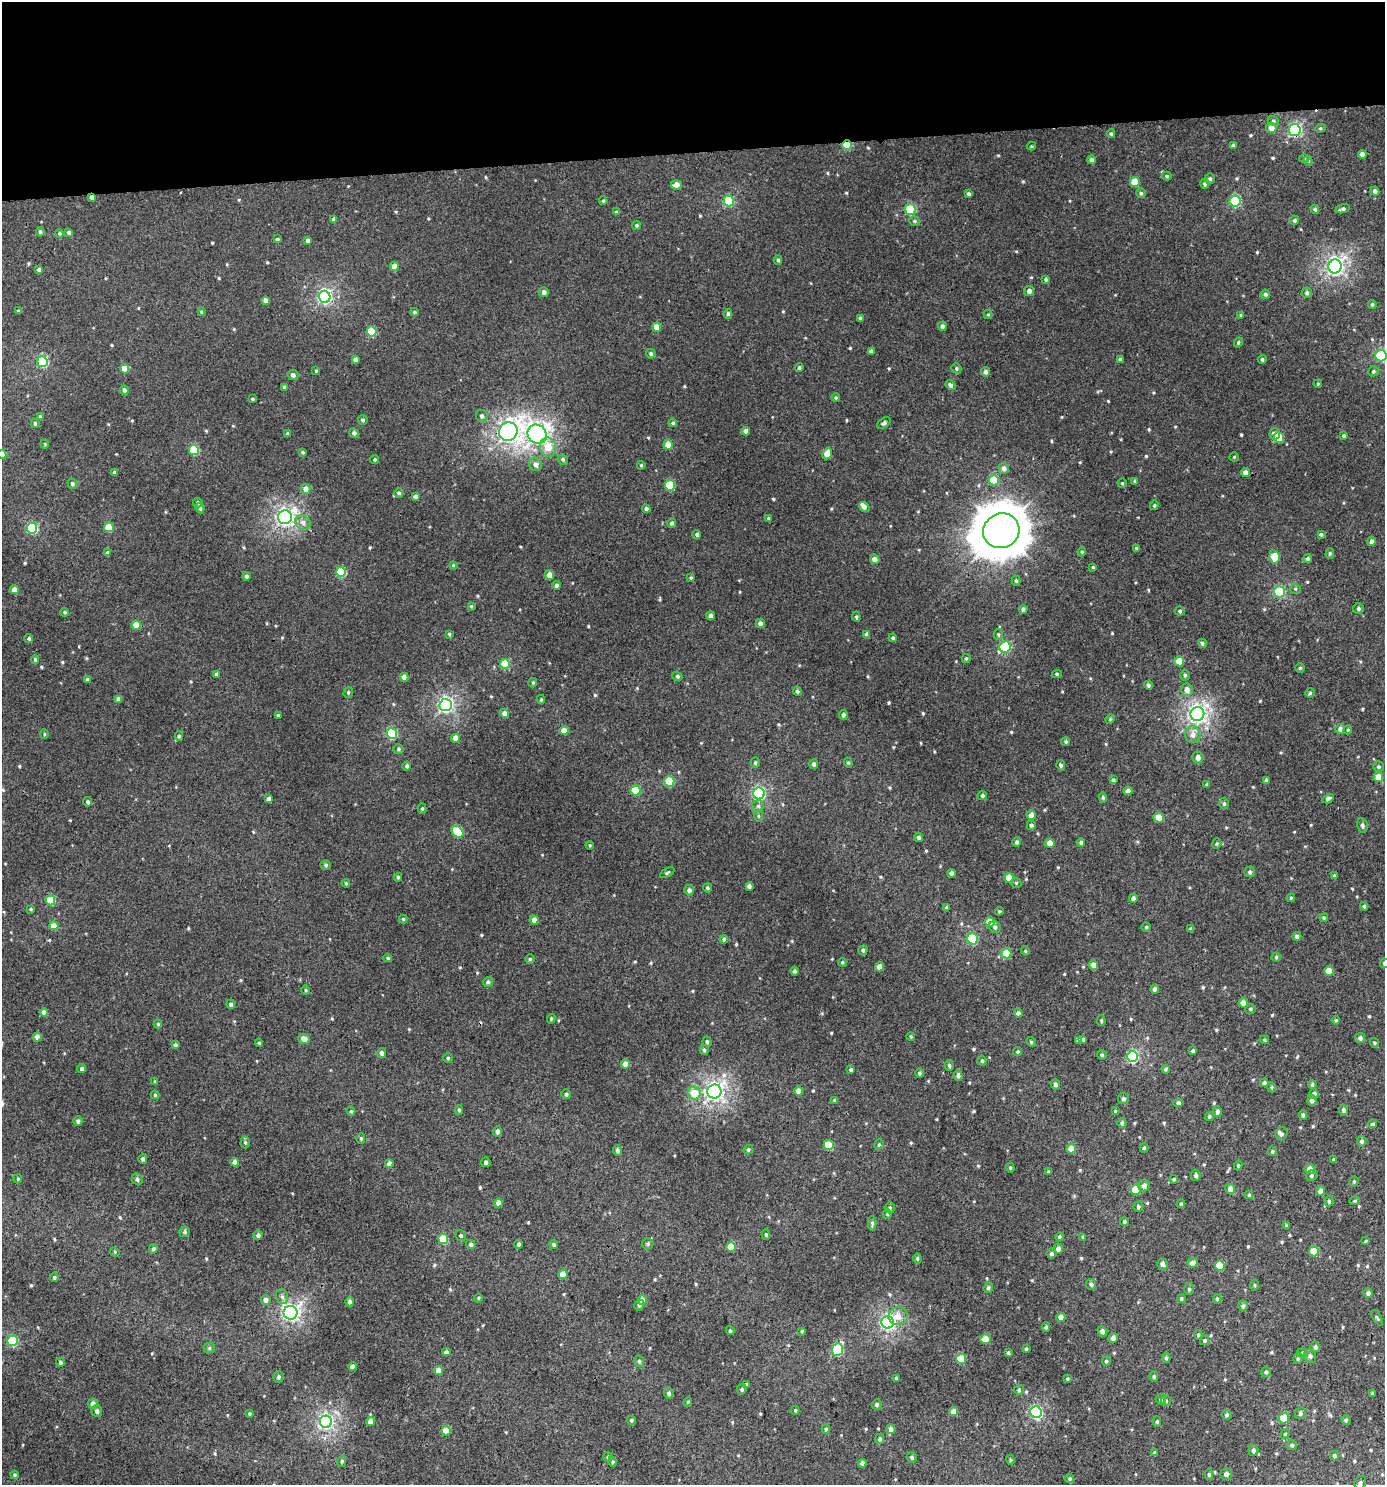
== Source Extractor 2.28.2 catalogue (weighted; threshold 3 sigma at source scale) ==
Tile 2 of 3 x 3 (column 2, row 1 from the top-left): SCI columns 1389-2771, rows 2971-4453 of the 4199 x 4457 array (HDU 1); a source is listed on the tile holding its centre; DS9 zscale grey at full resolution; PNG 1387 x 1487 px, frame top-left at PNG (2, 2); each listed source drawn as its Kron ellipse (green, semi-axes under 4 px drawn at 4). Shown black and unused: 10% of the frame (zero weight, under 3 of 4 exposures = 1% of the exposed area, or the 3 px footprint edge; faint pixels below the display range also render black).
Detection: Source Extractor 2.28.2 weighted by HDU 2 'WHT'; one run over the whole footprint, this tile lists its part. Background 0.00716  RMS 0.0042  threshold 0.0188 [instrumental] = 3 sigma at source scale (4.5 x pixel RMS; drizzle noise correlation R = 1.50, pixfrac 1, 0.0396/0.0396 arcsec/px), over >= 5 px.
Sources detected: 627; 2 inside a brighter listed object's ellipse — not listed separately; of the other 625, all 500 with FLUX_AUTO >= 0.458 (the completeness limit of this list) listed and drawn (125 fainter detections not listed), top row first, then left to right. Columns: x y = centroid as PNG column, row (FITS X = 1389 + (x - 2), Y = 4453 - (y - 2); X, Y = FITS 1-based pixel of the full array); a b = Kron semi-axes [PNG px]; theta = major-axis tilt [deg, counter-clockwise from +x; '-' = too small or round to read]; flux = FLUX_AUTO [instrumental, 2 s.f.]
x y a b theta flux
1273 121 6 4 -22 0.69
1271 128 5 5 - 3
1320 128 5 4 - 0.56
1295 130 6 6 - 61
1111 134 4 3 - 0.68
847 145 5 4 - 15
1233 145 4 4 - 1
1031 146 4 4 - 0.47
1363 154 4 4 - 3.4
1304 158 5 3 - 0.47
1091 160 4 4 - 1.5
1308 161 5 4 - 0.58
1167 176 5 4 - 0.7
1210 179 5 5 - 0.85
1135 182 5 5 - 8.3
1205 184 5 4 - 0.93
676 185 5 4 - 3
1375 191 4 4 - 1.4
1141 193 5 5 - 0.81
969 194 4 3 - 1.1
92 197 4 3 - 1.7
603 201 4 3 - 0.53
729 201 5 5 - 26
1235 201 5 5 - 31
910 209 5 5 - 23
1315 209 4 4 - 0.8
1342 209 7 4 15 1.1
616 212 4 4 - 0.54
334 220 4 3 - 1.5
1295 220 4 4 - 0.78
915 221 5 4 - 0.62
636 225 4 4 - 0.66
40 232 4 4 - 0.95
69 232 4 4 - 1.1
59 233 4 4 - 0.66
277 239 4 3 - 0.71
308 240 4 4 - 1.2
778 260 4 4 - 0.77
394 266 4 4 - 3.5
1335 266 7 6 - 140
39 269 4 3 - 1
1046 279 4 4 - 0.75
1029 291 5 5 - 1.6
544 292 5 5 - 1.8
1307 293 5 5 - 0.97
1265 294 5 4 - 0.96
325 297 6 6 - 81
266 301 4 4 - 2.5
1372 304 4 3 - 0.57
18 311 3 3 - 0.53
201 312 4 3 - 0.6
414 312 4 4 - 0.85
728 314 5 4 - 0.81
988 315 4 4 - 0.5
1241 315 4 4 - 0.5
860 318 4 4 - 0.77
942 326 4 4 - 1.2
657 327 4 4 - 4.7
372 331 5 5 - 16
1238 343 5 4 - 0.66
871 351 4 4 - 1.2
651 354 5 4 - 0.81
1381 356 5 5 - 31
1120 359 4 4 - 0.77
1262 359 4 4 - 0.87
355 360 4 4 - 1.7
42 362 5 5 - 31
799 368 4 4 - 0.79
956 368 5 5 - 0.72
125 369 4 4 - 5.3
316 371 4 3 - 0.56
1373 371 5 5 - 0.8
985 372 4 4 - 1.5
293 375 5 5 - 1.4
1318 384 4 3 - 0.48
950 385 5 4 - 1.3
284 387 4 4 - 0.75
124 390 5 4 - 1.3
836 398 4 3 - 0.48
252 399 3 3 - 0.69
40 416 4 3 - 0.58
482 416 6 6 - 1.2
363 420 5 5 - 0.89
35 423 5 4 - 0.79
673 423 4 4 - 0.7
884 423 8 4 34 1.1
746 431 4 4 - 2.3
508 432 9 9 - 180
354 433 5 4 - 1.2
288 434 4 4 - 0.96
537 434 10 9 - 190
1275 434 6 5 - 1.8
1344 436 3 3 - 0.68
1279 437 5 5 - 11
45 444 4 4 - 0.48
668 445 5 4 - 7
548 447 9 8 - 5.7
194 450 5 5 - 19
303 452 4 3 - 0.59
2 454 5 4 - 3.9
827 454 6 4 66 5.5
1234 457 4 4 - 0.48
375 459 4 4 - 0.6
563 459 5 5 - 1
536 464 7 6 - 2.2
641 465 4 3 - 0.46
1004 468 5 5 - 1.8
114 472 4 4 - 0.96
1245 473 4 4 - 2
994 480 5 5 - 12
1135 481 4 3 - 0.75
1122 483 4 4 - 0.62
72 484 5 5 - 1
670 485 5 5 - 19
306 489 5 5 - 2.6
399 493 4 4 - 1
415 496 4 3 - 1.2
198 503 5 4 - 0.81
1154 505 5 4 - 0.55
864 507 5 4 - 1.4
200 508 5 4 - 1.2
646 509 4 4 - 1.2
285 517 7 7 - 140
769 518 4 3 - 0.58
303 523 8 6 -35 2.2
672 523 5 4 - 0.9
109 527 5 5 - 9.4
32 528 5 5 - 33
1001 531 18 17 - 1500
697 534 4 4 - 0.88
1321 534 4 3 - 0.77
1371 542 4 4 - 1.2
1136 548 4 4 - 0.69
1082 552 4 4 - 0.54
108 553 4 4 - 1.4
1330 553 5 4 - 0.55
1274 557 7 5 -81 9.4
875 559 5 4 - 2.6
1308 559 4 4 - 0.81
453 565 4 4 - 0.5
1093 567 4 4 - 0.5
341 572 5 5 - 18
550 575 5 4 - 5.5
246 576 4 4 - 1.1
691 578 4 3 - 0.56
1016 581 5 4 - 0.7
557 585 4 4 - 1.1
14 589 4 4 - 2.7
1295 589 5 5 - 0.68
1279 592 5 5 - 37
471 606 4 4 - 0.52
1359 608 5 5 - 0.92
1023 609 4 4 - 1.2
1180 611 5 4 - 0.79
65 612 4 4 - 0.67
711 616 4 4 - 1.6
856 617 5 4 - 0.61
760 623 5 4 - 1.7
136 625 4 4 - 6.8
449 634 3 3 - 0.53
867 634 4 4 - 1.7
998 634 6 4 -89 0.56
29 638 4 4 - 0.67
893 638 4 3 - 0.83
1202 643 5 4 - 0.87
1005 647 6 5 - 30
966 658 4 4 - 0.54
35 659 4 3 - 0.68
1179 661 5 5 - 6.8
505 664 5 5 - 15
1300 668 4 4 - 0.56
216 674 4 3 - 0.8
1057 674 5 4 - 0.6
1185 675 5 4 - 0.75
677 676 5 4 - 0.69
404 677 4 4 - 2.3
88 680 4 3 - 1.4
533 683 5 4 - 0.54
1148 685 4 4 - 0.84
1187 690 6 5 - 2.6
797 691 4 4 - 0.87
348 692 6 4 70 0.61
1310 693 5 5 - 0.62
119 699 4 4 - 2
541 700 4 3 - 0.52
446 705 6 6 - 95
505 713 5 4 - 2.5
1197 714 7 7 - 160
278 715 3 3 - 0.55
843 715 5 4 - 1
1110 719 5 4 - 0.52
1340 729 5 5 - 1.6
1348 730 4 4 - 0.53
564 731 4 4 - 3.4
44 734 4 4 - 0.51
392 734 5 5 - 27
1193 735 8 7 - 2.7
179 736 5 4 - 0.68
455 738 4 4 - 4.5
1066 742 4 4 - 0.63
399 749 5 5 - 0.73
1198 757 6 5 - 1.9
755 763 5 4 - 0.7
848 763 5 4 - 0.56
814 764 5 4 - 1.2
1061 765 5 4 - 0.93
407 766 4 4 - 0.87
1378 767 5 5 - 0.73
1378 777 5 5 - 5.4
1113 780 4 3 - 0.85
1266 780 4 4 - 0.72
669 781 5 5 - 16
1207 784 4 4 - 0.69
635 790 5 5 - 16
1128 791 4 4 - 1.9
759 793 6 6 - 55
982 795 5 4 - 0.91
1103 797 5 4 - 0.69
269 799 4 4 - 1.6
1328 799 6 4 29 1.2
88 802 5 4 - 0.91
1224 804 6 4 88 0.8
758 806 6 6 - 0.94
422 809 5 4 - 0.56
1031 815 5 4 - 3.6
759 816 6 4 -90 0.53
1159 818 5 5 - 5
1031 825 5 4 - 0.96
1362 825 7 5 -80 1.1
458 832 6 5 - 19
918 837 4 4 - 1
1017 842 5 4 - 0.98
1081 842 4 3 - 0.73
1050 843 4 4 - 4.9
1217 844 5 4 - 0.62
590 845 4 4 - 0.46
326 865 5 4 - 0.81
1250 872 5 5 - 0.89
667 873 8 4 30 0.66
951 873 4 4 - 1.9
1334 876 4 3 - 0.76
398 877 4 3 - 0.57
1009 878 5 4 - 9
346 883 4 3 - 0.46
1016 883 5 4 - 0.55
749 886 4 4 - 1.4
707 888 4 4 - 0.79
689 890 5 5 - 1.6
1133 898 4 4 - 1.1
1291 898 4 3 - 0.54
50 900 5 4 - 13
1364 906 4 3 - 0.66
947 907 4 4 - 0.69
31 909 4 3 - 0.46
999 911 4 3 - 0.54
1324 918 4 4 - 0.48
403 919 4 4 - 0.53
534 920 4 4 - 2.3
990 922 5 4 - 6.8
54 926 4 4 - 5.2
995 927 6 5 - 1
1146 927 4 4 - 0.53
1191 929 4 3 - 0.8
1297 936 4 4 - 1.4
724 939 4 4 - 0.76
973 939 6 5 - 26
863 950 5 4 - 0.93
1025 951 4 4 - 0.49
1006 953 5 5 - 13
1276 957 4 4 - 0.58
388 958 4 3 - 0.72
530 959 5 5 - 0.61
842 962 4 4 - 0.58
1384 963 5 4 - 0.82
1093 965 5 5 - 2.3
879 967 4 4 - 2.8
795 971 4 4 - 0.78
1329 971 4 4 - 6.2
488 982 5 5 - 0.97
1155 989 5 4 - 1.4
306 990 4 4 - 0.55
1243 1003 5 4 - 3.3
231 1004 4 4 - 1.2
1250 1009 5 4 - 0.75
44 1012 4 4 - 2
1018 1013 4 4 - 1.1
551 1019 5 3 - 0.58
1101 1020 5 4 - 0.59
1336 1020 4 4 - 0.51
158 1024 4 3 - 0.63
911 1036 4 4 - 0.53
37 1037 4 4 - 2.6
1360 1038 5 5 - 1.2
304 1039 6 5 - 3.5
1083 1039 4 4 - 0.73
1078 1040 4 4 - 0.6
1264 1040 5 4 - 0.56
707 1042 5 4 - 0.77
1031 1042 5 4 - 0.56
259 1043 4 4 - 0.5
1374 1043 5 4 - 0.53
175 1045 4 3 - 0.93
704 1050 5 4 - 0.66
1193 1051 4 3 - 1.1
1018 1052 4 4 - 0.7
382 1053 5 4 - 1.8
1102 1055 5 4 - 0.74
1132 1056 5 5 - 48
448 1058 5 4 - 0.59
982 1061 5 4 - 0.81
625 1064 4 4 - 3.9
949 1066 5 4 - 0.86
82 1069 4 4 - 1.1
1166 1069 4 3 - 0.71
851 1070 4 3 - 0.75
919 1073 5 4 - 0.77
958 1075 5 4 - 1.2
155 1081 4 3 - 0.51
1264 1083 4 4 - 1.1
1055 1084 5 4 - 1.2
1312 1085 4 4 - 0.93
1272 1087 5 4 - 0.57
714 1091 7 7 - 170
799 1091 4 4 - 3.7
694 1093 6 6 - 6.7
566 1094 5 5 - 0.69
1314 1094 5 5 - 1.4
155 1095 4 4 - 0.54
1123 1098 5 5 - 0.98
834 1100 4 3 - 0.46
1312 1101 5 5 - 1.5
1178 1103 5 4 - 1
459 1110 4 4 - 0.59
1343 1110 5 4 - 1.2
351 1111 4 3 - 0.57
1115 1111 3 3 - 0.52
1217 1112 5 4 - 1.3
1303 1115 4 4 - 0.85
1209 1116 4 4 - 0.75
78 1121 5 4 - 1.1
1122 1123 5 4 - 0.76
1373 1124 4 4 - 0.73
497 1131 5 4 - 1.3
1282 1134 7 6 - 0.97
361 1138 5 4 - 0.59
1362 1141 5 5 - 0.98
245 1142 6 4 89 0.73
829 1145 5 5 - 9.9
879 1145 5 4 - 0.61
1144 1148 4 4 - 0.64
1071 1149 5 5 - 3.9
617 1150 5 4 - 1.3
748 1150 5 4 - 0.68
1272 1151 5 4 - 0.72
143 1159 5 4 - 1.1
1333 1159 3 3 - 0.56
235 1162 4 4 - 2.5
486 1162 5 4 - 0.92
389 1163 4 4 - 2.4
1238 1165 5 4 - 0.48
1010 1168 5 4 - 0.53
1310 1169 5 4 - 4.3
1049 1172 4 3 - 0.53
1196 1175 5 4 - 1.1
1311 1176 5 5 - 0.94
18 1179 5 4 - 0.46
137 1179 6 5 - 0.98
1174 1179 4 4 - 0.57
1354 1182 5 4 - 0.55
1144 1186 6 5 - 1.7
1230 1189 5 5 - 2.4
1136 1190 5 5 - 11
1321 1191 4 4 - 2.9
1249 1195 4 3 - 0.52
1329 1201 5 4 - 0.68
1355 1201 5 4 - 0.56
498 1203 4 4 - 2.2
1181 1204 4 4 - 0.63
1138 1207 5 5 - 0.73
890 1208 5 5 - 0.73
887 1214 5 4 - 0.61
1124 1221 4 4 - 0.78
872 1223 7 4 90 0.91
1286 1226 4 4 - 0.62
185 1232 5 5 - 0.88
766 1234 5 4 - 0.68
258 1235 5 4 - 1.2
461 1236 6 5 - 0.8
1059 1237 4 4 - 0.73
1083 1237 4 4 - 0.6
443 1239 5 5 - 13
1366 1241 4 3 - 0.46
471 1244 5 4 - 0.99
519 1244 5 4 - 0.86
648 1244 6 5 - 0.78
554 1245 4 4 - 0.65
731 1247 5 5 - 10
153 1249 5 4 - 0.83
1058 1249 5 4 - 2
1314 1251 5 5 - 12
115 1252 5 4 - 0.48
1051 1254 5 5 - 0.94
917 1258 5 4 - 0.69
1192 1263 5 5 - 2.1
1162 1264 5 5 - 1.6
1220 1266 5 5 - 12
563 1274 4 4 - 4.4
54 1277 4 4 - 0.8
1091 1284 5 5 - 1.1
1255 1285 5 3 - 0.48
988 1288 5 4 - 0.75
1189 1289 6 5 - 0.72
1368 1293 5 4 - 1.4
282 1297 7 5 -68 1.2
478 1298 4 4 - 0.5
1181 1299 4 4 - 0.58
1217 1299 4 4 - 0.62
266 1300 5 4 - 1.9
642 1300 5 4 - 3.1
350 1302 4 4 - 1.4
639 1305 5 5 - 0.87
1243 1306 5 5 - 0.99
290 1313 7 7 - 110
898 1316 9 9 - 3.7
1061 1317 4 4 - 2.9
1377 1318 9 3 -58 0.61
888 1322 6 6 - 96
1046 1327 4 4 - 0.69
730 1331 4 4 - 0.79
802 1331 4 4 - 0.52
1102 1331 5 4 - 1.7
1198 1335 5 4 - 0.63
1113 1338 5 4 - 1.8
985 1339 5 5 - 5
1205 1340 5 4 - 0.83
12 1341 5 5 - 25
1315 1347 5 5 - 1.1
209 1348 5 5 - 0.78
1026 1349 3 3 - 0.66
837 1350 6 5 - 32
446 1352 4 4 - 1.6
1008 1353 3 3 - 0.69
1302 1353 5 4 - 0.65
1310 1356 7 5 -55 1.1
1166 1358 5 4 - 0.75
1298 1358 6 4 73 0.76
961 1359 5 5 - 9.5
639 1361 6 5 - 0.91
1106 1361 4 4 - 0.69
60 1362 4 4 - 0.69
352 1367 4 4 - 3.2
438 1370 4 4 - 2.7
1266 1372 5 5 - 0.76
279 1377 6 5 - 0.94
1154 1377 5 4 - 0.65
896 1378 3 3 - 0.55
1067 1379 4 3 - 0.5
747 1384 4 4 - 0.47
742 1389 5 4 - 0.63
1019 1390 5 5 - 0.77
669 1393 5 5 - 1.2
1373 1393 3 3 - 0.71
1161 1399 5 5 - 0.89
1166 1401 5 5 - 0.64
688 1402 4 4 - 0.51
93 1404 5 5 - 2.5
877 1404 5 5 - 0.79
795 1410 4 4 - 0.57
97 1411 6 5 - 1.3
954 1412 4 4 - 5
1036 1412 6 5 - 58
1300 1413 6 5 - 1
249 1414 3 3 - 0.6
1227 1415 5 4 - 0.79
1284 1418 5 5 - 8.8
631 1420 5 4 - 0.68
1346 1420 5 5 - 0.64
371 1421 4 4 - 3.3
1157 1421 5 4 - 0.64
326 1422 6 6 - 100
826 1429 5 4 - 0.62
891 1429 5 4 - 2.6
446 1431 5 4 - 7.5
1285 1434 5 4 - 0.49
880 1439 5 4 - 0.94
1292 1445 5 5 - 0.64
1253 1450 5 5 - 1
1154 1453 4 3 - 0.54
1334 1455 5 4 - 0.78
608 1457 5 4 - 0.75
912 1457 5 5 - 0.76
1010 1460 5 4 - 0.48
342 1461 6 4 76 0.64
612 1462 5 4 - 0.55
862 1463 4 4 - 1.5
1226 1474 5 5 - 1.2
14 1475 4 3 - 0.59
1209 1475 5 4 - 0.8
1070 1479 4 4 - 0.6
1360 1483 7 5 59 0.96
Overlapping masked pixels (flux is a lower limit): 3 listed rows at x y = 1295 130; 847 145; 92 197
Isophote crosses this tile's border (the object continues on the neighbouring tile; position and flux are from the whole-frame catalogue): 3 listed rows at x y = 1381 356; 2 454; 1384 963